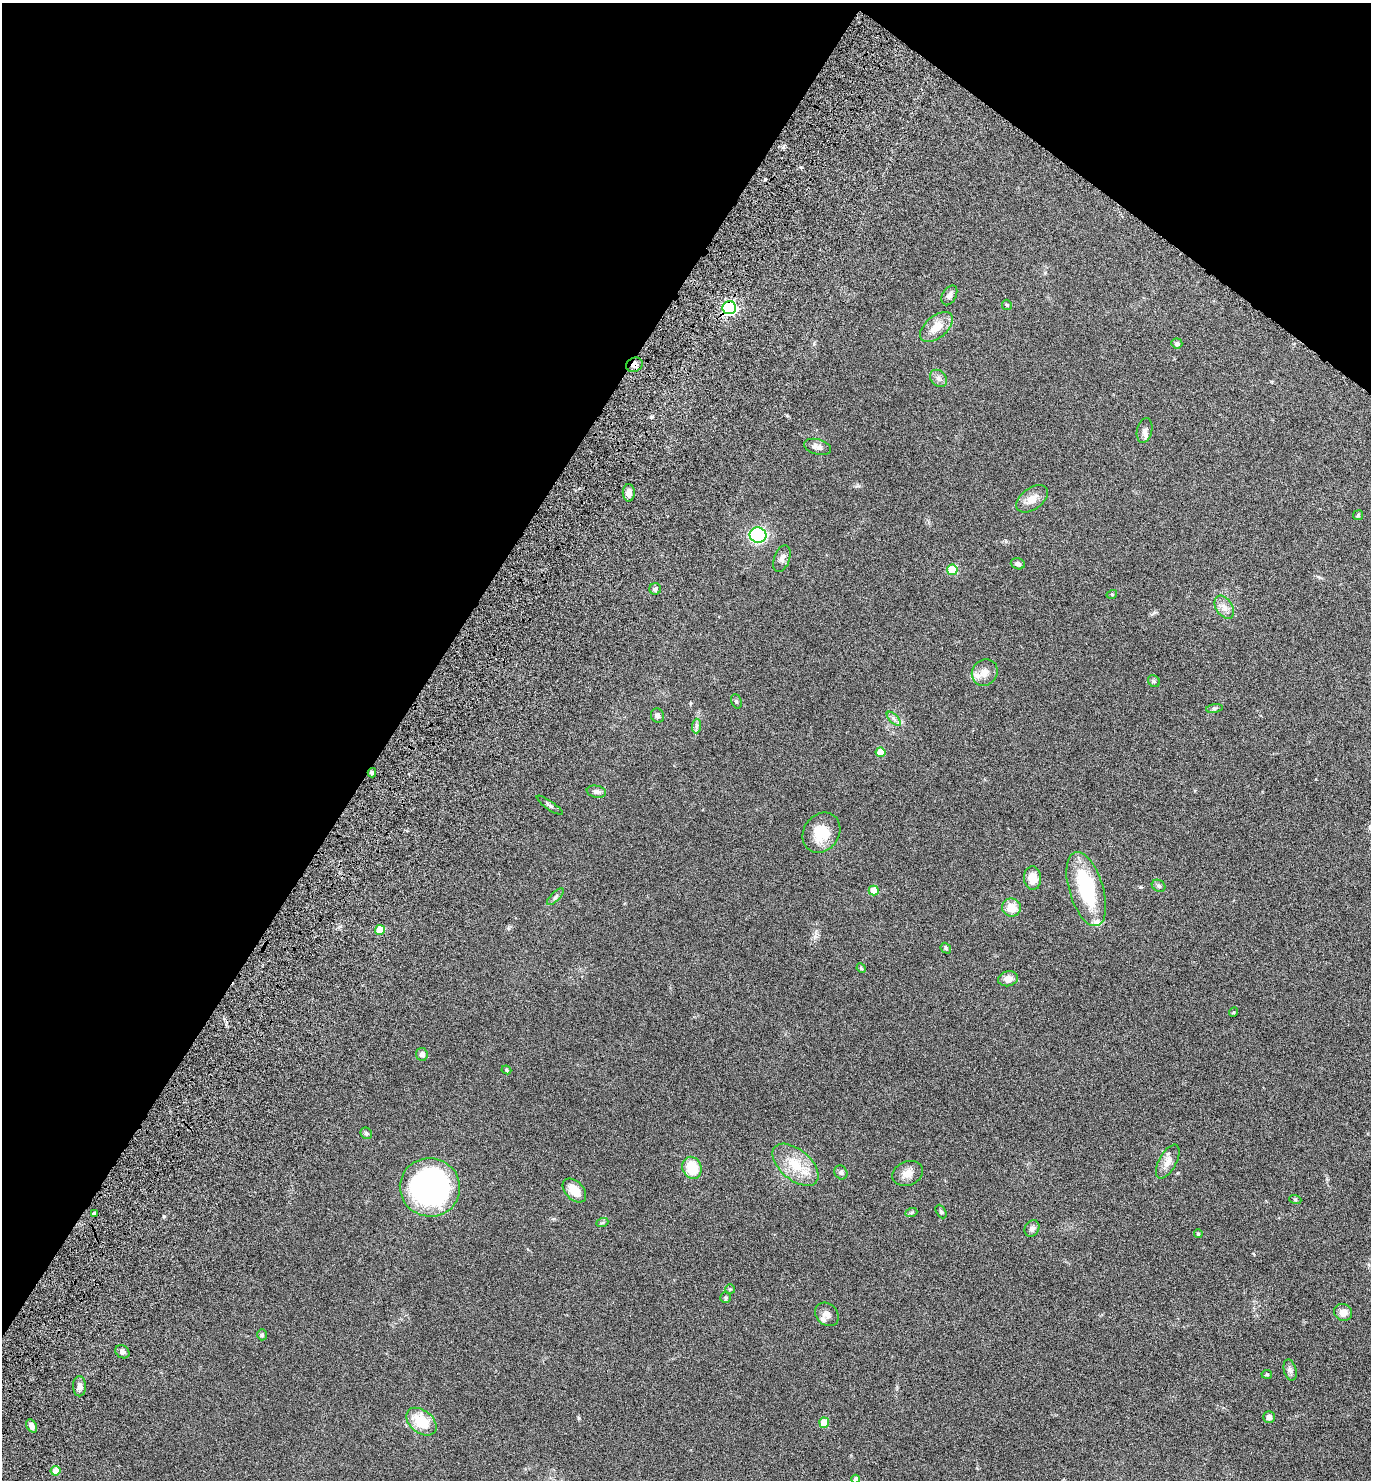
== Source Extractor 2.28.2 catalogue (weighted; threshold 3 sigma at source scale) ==
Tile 2 of 4 x 4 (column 2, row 1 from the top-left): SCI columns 1637-3005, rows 4515-5992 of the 6147 x 6073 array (HDU 1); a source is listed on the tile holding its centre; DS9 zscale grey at full resolution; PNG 1373 x 1482 px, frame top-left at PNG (2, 3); each listed source drawn as its Kron ellipse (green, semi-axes under 4 px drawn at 4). Shown black and unused: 34% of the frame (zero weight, under 6 of 12 exposures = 6% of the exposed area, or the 3 px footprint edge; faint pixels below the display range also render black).
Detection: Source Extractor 2.28.2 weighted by HDU 2 'WHT'; one run over the whole footprint, this tile lists its part. Background 0.0751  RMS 0.0039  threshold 0.0159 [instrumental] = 3 sigma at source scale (4.09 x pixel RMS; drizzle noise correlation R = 1.36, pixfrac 0.8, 0.05/0.05 arcsec/px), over >= 5 px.
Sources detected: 76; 1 inside a brighter object's white glare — neither listed nor drawn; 1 inside a brighter listed object's ellipse — not listed separately; the other 74 listed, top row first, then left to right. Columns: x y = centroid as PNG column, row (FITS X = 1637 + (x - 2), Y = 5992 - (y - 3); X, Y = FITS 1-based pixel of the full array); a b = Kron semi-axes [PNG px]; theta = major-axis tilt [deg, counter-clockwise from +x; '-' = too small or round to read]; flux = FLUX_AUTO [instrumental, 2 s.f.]
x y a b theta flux
949 295 11 7 60 1.2
1007 305 5 5 - 0.42
729 308 7 6 - 74
936 327 19 11 40 5.2
1177 343 5 5 - 0.94
634 365 8 7 - 1.9
938 378 10 7 -47 1.3
1145 431 12 7 77 1.5
818 447 14 7 -15 1.8
629 493 9 6 90 2.1
1032 499 18 10 36 3.7
1358 515 5 5 - 0.49
758 535 8 7 - 44
782 559 14 8 70 1.8
1018 564 7 5 -17 1.2
952 570 5 5 - 12
655 589 6 5 - 0.64
1112 594 5 3 - 0.29
1224 607 12 8 -56 2.2
985 672 14 12 56 3.4
1154 681 6 5 - 0.58
736 701 7 5 -71 0.6
1214 708 8 4 9 0.69
657 715 7 6 - 1.1
894 719 9 4 -45 0.96
696 726 7 4 88 0.87
881 752 5 5 - 5.9
372 773 4 4 - 0.83
596 792 10 6 -10 1.2
550 805 16 3 -35 0.81
821 833 21 17 55 8.9
1032 878 12 8 -86 4.3
1159 886 7 5 -31 0.76
1086 889 38 17 -73 26
874 890 5 5 - 5.9
555 897 11 4 45 0.89
1011 908 9 9 - 4.5
380 930 5 5 - 8.7
946 948 6 4 -49 0.45
861 968 5 4 - 0.35
1008 979 10 7 13 2.4
1233 1012 5 4 - 0.33
422 1054 6 6 - 1.4
506 1070 5 4 - 0.44
366 1133 6 5 - 0.62
1168 1162 19 8 61 2.7
795 1165 27 15 -40 9.6
692 1168 11 9 -67 8.8
841 1172 7 6 - 0.75
907 1173 16 12 20 3.1
430 1187 30 29 - 84
574 1191 14 9 -46 5.5
1295 1199 6 4 -19 0.42
941 1211 7 4 -62 0.59
94 1213 3 3 - 0.62
911 1213 6 4 20 0.47
602 1223 6 4 19 0.45
1032 1228 9 6 54 1.3
1198 1234 4 4 - 0.56
730 1289 5 5 - 0.42
726 1298 5 5 - 0.57
1343 1312 9 8 - 2.7
827 1314 13 10 -43 2.1
262 1335 5 4 - 0.57
122 1352 7 6 - 0.98
1290 1370 11 6 -75 1.1
1267 1374 5 4 - 0.41
79 1386 10 6 -88 1.5
1269 1417 6 5 - 1.5
421 1422 17 11 -39 9.8
824 1423 5 5 - 7.6
32 1426 7 5 -60 1.5
56 1471 5 5 - 4.1
856 1479 4 4 - 1.3
Overlapping masked pixels (flux is a lower limit): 3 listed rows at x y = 729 308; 634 365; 372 773
Isophote crosses this tile's border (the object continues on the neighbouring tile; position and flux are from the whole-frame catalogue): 1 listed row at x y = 856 1479
Unlisted compact peaks at least as high as the median listed source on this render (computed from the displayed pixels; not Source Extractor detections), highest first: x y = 164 1216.